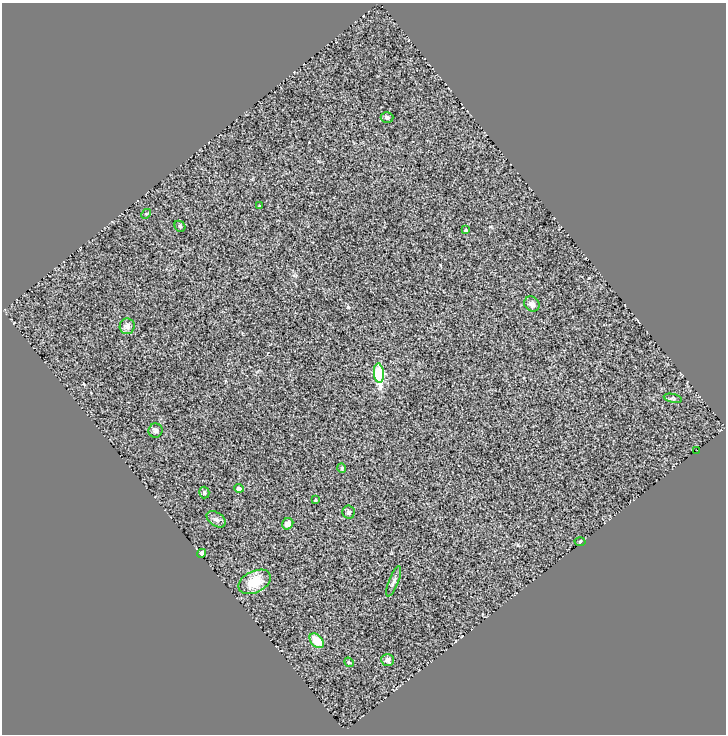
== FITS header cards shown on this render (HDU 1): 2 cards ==
NAXIS1  =                  724
NAXIS2  =                  732

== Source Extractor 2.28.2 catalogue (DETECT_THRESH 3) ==
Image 724 x 732 px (HDU 1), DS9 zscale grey, 1 PNG px = 1 image px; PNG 728 x 736 px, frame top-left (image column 1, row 732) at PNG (2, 3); each listed source drawn as its Kron ellipse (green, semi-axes under 4 px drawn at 4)
Background 1.07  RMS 0.24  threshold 0.727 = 3 sigma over >= 5 px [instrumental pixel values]
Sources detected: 25; all 25 listed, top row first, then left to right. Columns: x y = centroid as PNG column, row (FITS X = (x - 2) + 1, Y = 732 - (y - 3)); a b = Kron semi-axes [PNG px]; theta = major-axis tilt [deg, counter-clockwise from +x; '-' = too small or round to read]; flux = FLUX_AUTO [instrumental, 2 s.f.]
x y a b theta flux
387 117 6 5 - 32
259 206 3 2 - 11
146 214 5 4 - 19
180 226 6 5 - 23
466 230 3 3 - 25
532 304 8 7 - 61
127 326 8 7 - 79
379 373 10 5 -86 1000
673 398 9 3 -13 26
156 431 7 7 - 41
697 450 3 2 - 12
342 468 5 4 - 20
239 488 5 3 - 38
204 493 6 5 - 26
315 500 3 3 - 19
349 512 6 6 - 35
216 519 10 6 -32 58
288 524 6 5 - 99
580 541 5 3 - 15
202 553 5 4 - 57
394 581 16 5 69 55
255 582 17 10 25 350
317 641 8 5 -47 260
387 660 6 6 - 62
349 662 5 4 - 28